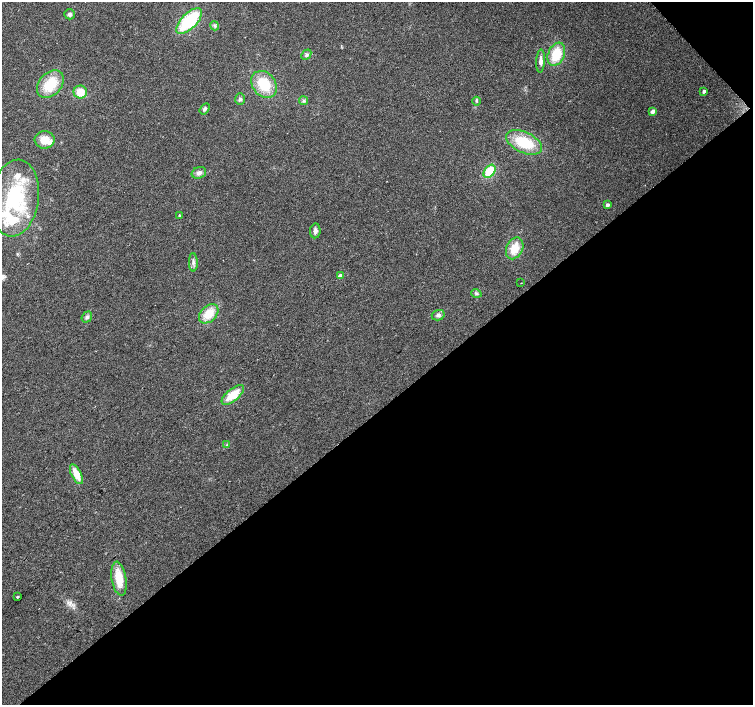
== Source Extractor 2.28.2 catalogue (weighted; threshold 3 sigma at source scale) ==
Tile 12 of 4 x 4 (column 4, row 3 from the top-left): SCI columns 4512-6013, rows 1618-3022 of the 6013 x 5980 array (HDU 1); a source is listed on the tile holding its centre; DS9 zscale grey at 2 x 2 block average (1 PNG px = mean of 2 x 2 image px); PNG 755 x 707 px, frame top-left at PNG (2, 2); each listed source drawn as its Kron ellipse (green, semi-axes under 4 px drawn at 4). Shown black and unused: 43% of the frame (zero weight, under 2 of 3 exposures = <1% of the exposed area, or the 3 px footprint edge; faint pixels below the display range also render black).
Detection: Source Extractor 2.28.2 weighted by HDU 2 'WHT'; one run over the whole footprint, this tile lists its part. Background 0.0373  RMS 0.0076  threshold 0.0343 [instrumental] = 3 sigma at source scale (4.5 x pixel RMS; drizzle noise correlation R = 1.50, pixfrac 1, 0.0396/0.0396 arcsec/px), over >= 5 px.
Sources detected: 40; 4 inside a brighter listed object's ellipse — not listed separately; the other 36 listed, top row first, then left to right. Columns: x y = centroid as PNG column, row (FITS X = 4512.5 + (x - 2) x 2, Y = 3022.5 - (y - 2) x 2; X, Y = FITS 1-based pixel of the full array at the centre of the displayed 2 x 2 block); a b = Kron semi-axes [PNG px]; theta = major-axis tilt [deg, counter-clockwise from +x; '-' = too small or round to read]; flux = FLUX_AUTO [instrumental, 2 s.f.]
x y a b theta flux
70 14 5 5 - 4.8
189 21 16 7 46 110
215 26 5 3 - 2.9
556 54 12 8 67 49
306 55 5 4 - 3.7
541 61 11 4 87 8.2
50 84 16 11 47 48
264 84 15 11 -51 54
704 91 3 2 - 8
80 92 7 6 - 23
240 99 6 5 - 4.2
303 101 4 3 - 3
477 101 4 2 - 1.6
205 109 6 4 55 3.8
653 111 3 2 - 15
45 140 10 9 - 25
524 142 19 10 -25 64
489 171 7 5 53 48
199 173 7 5 21 7.5
15 198 38 24 83 170
607 205 3 2 - 6.5
179 215 3 2 - 1.6
315 231 7 5 83 6
515 248 11 8 64 28
193 262 9 4 -88 6.4
340 275 3 2 - 9.1
521 283 2 2 - 0.92
476 293 5 3 - 3.3
209 314 11 8 44 32
438 315 6 5 - 6
87 317 6 5 - 4.7
233 395 13 6 40 37
227 445 3 2 - 1.1
76 474 11 5 -63 25
119 579 17 7 -81 35
17 597 2 2 - 4.2
Diffuse or blended objects may show on this block-average render without a row.